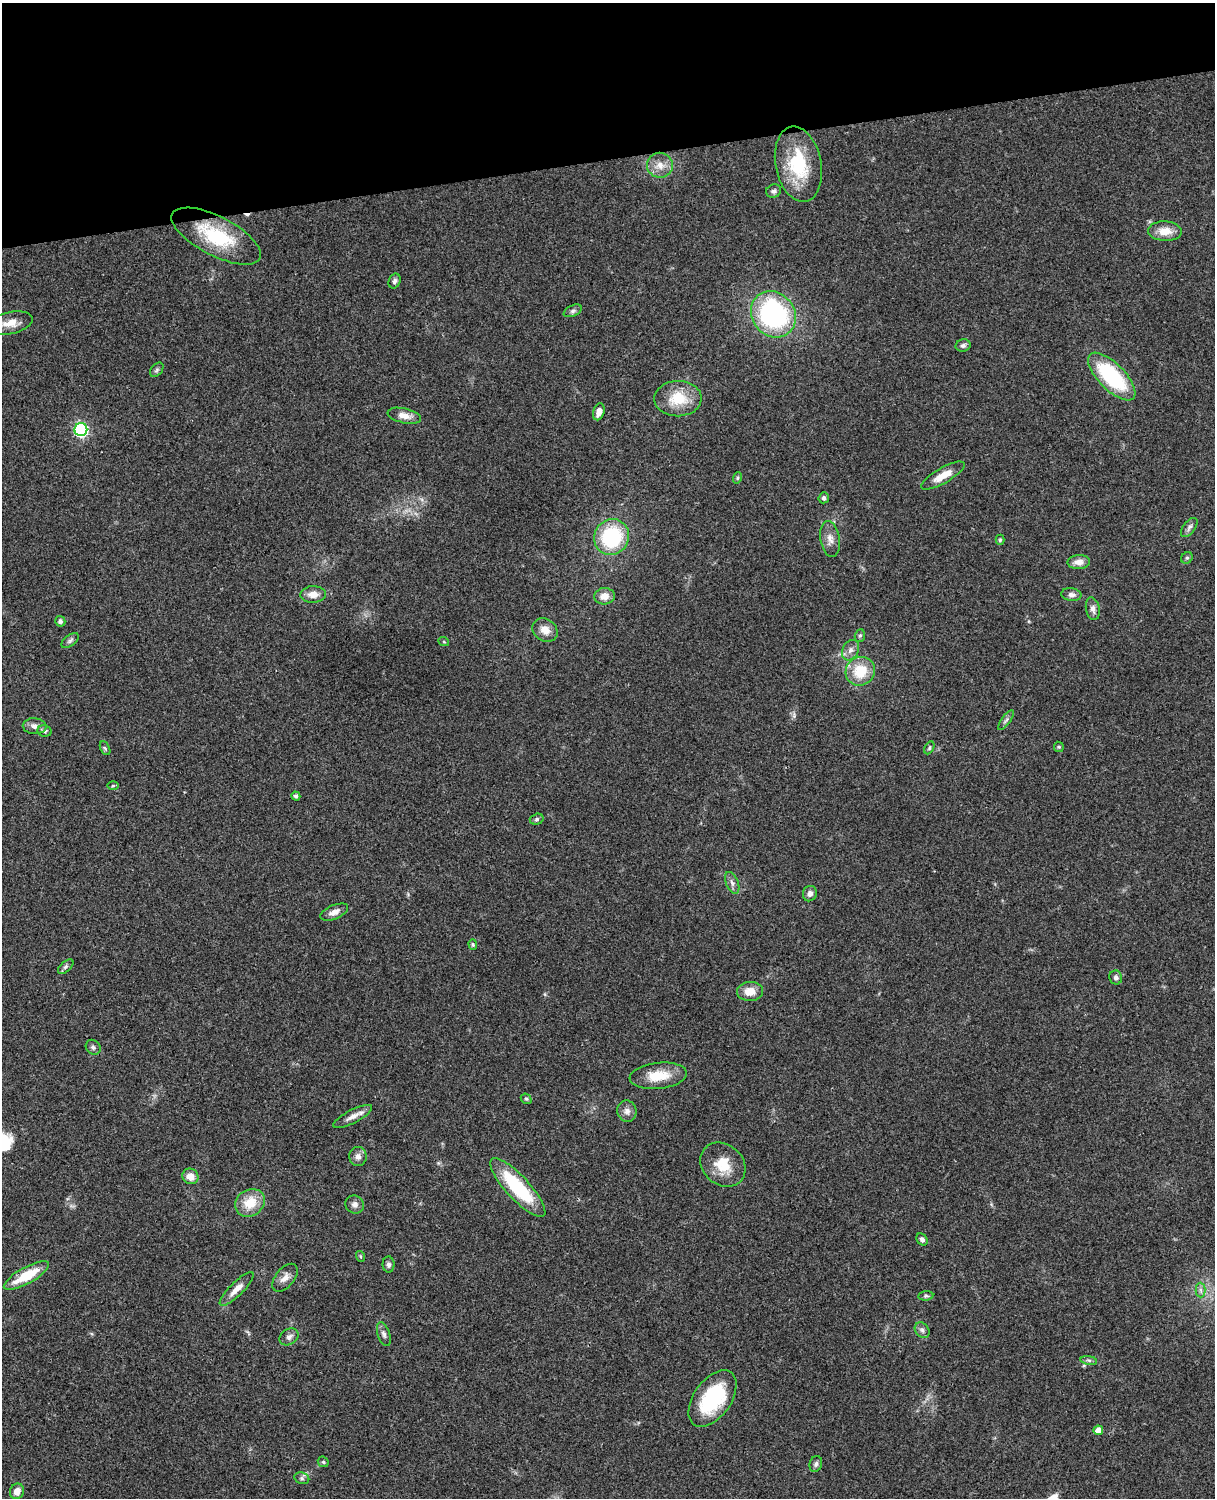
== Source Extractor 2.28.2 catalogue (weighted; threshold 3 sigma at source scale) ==
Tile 3 of 4 x 3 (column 3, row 1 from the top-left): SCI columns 2546-3758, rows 3270-4765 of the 5090 x 4927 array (HDU 1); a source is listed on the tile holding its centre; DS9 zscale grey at full resolution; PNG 1217 x 1500 px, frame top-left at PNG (2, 3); each listed source drawn as its Kron ellipse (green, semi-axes under 4 px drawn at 4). Shown black and unused: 10% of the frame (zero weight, under 3 of 4 exposures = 6% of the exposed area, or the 3 px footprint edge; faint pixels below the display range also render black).
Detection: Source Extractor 2.28.2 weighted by HDU 2 'WHT'; one run over the whole footprint, this tile lists its part. Background 0.0756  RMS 0.0057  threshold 0.0257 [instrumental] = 3 sigma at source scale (4.5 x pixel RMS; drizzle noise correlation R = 1.50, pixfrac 1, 0.05/0.05 arcsec/px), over >= 5 px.
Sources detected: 82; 1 cosmic-ray / hot-pixel residue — neither listed nor drawn; the other 81 listed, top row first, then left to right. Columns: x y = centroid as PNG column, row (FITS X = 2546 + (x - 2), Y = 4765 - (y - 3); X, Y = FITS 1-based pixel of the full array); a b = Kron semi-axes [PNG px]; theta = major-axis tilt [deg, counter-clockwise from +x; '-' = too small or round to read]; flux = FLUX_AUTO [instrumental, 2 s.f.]
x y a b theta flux
798 164 38 23 -79 35
660 165 13 12 - 6.4
774 191 8 6 22 1.7
1165 231 17 10 -2 7.7
216 236 49 19 -27 35
394 281 7 5 67 1.4
573 311 10 5 25 1.5
773 314 24 21 -50 91
10 323 23 11 12 7.3
963 345 7 6 - 1.7
157 370 8 5 51 1.2
1112 376 31 13 -45 51
678 399 23 17 2 18
599 412 8 5 73 4
404 416 17 7 -12 5
81 430 6 6 - 100
943 476 24 8 30 8.8
737 478 6 3 71 0.73
824 498 5 5 - 1.6
1189 527 11 6 53 1.9
612 537 18 17 - 47
830 539 18 9 -81 4.8
1000 540 5 4 - 0.75
1187 558 6 5 - 0.97
1079 562 11 7 2 4.3
313 594 13 8 2 5.1
1071 595 10 6 -7 2.4
604 596 10 8 4 5.6
1093 609 11 7 -80 2.8
60 621 5 5 - 1.8
545 630 13 10 -35 5.9
860 636 6 5 - 0.93
70 641 10 5 37 1.5
444 642 5 3 - 0.54
850 650 11 8 61 3.1
860 671 15 14 - 16
1006 720 12 4 53 1.5
35 726 12 8 -4 3.2
45 731 7 5 -12 1.3
1059 747 5 5 - 0.7
105 748 7 4 -63 0.92
929 748 7 4 62 0.97
113 786 5 3 - 0.6
296 796 4 4 - 1.3
537 819 7 5 17 1.2
732 883 11 6 -67 2.3
810 894 8 7 - 2.6
334 912 15 7 23 3.3
473 945 5 4 - 0.79
66 967 9 5 41 1.4
1116 977 7 6 - 1.7
750 991 13 9 3 7.1
93 1047 8 6 -46 1.6
658 1076 29 13 6 14
526 1099 6 5 - 0.84
627 1111 11 9 -74 3
353 1116 21 6 28 4.4
358 1156 9 8 - 3.1
723 1165 24 20 -41 14
190 1176 8 7 - 5.5
518 1188 38 11 -47 41
250 1203 15 13 35 12
355 1204 9 8 - 2.7
922 1239 6 5 - 1.7
360 1256 5 3 - 0.68
389 1264 8 6 -88 1.7
26 1276 25 8 28 17
285 1278 16 9 50 4.3
237 1289 23 6 45 5.5
1201 1290 7 5 -89 1.5
926 1296 7 4 7 0.97
922 1330 8 6 -50 1.7
384 1334 12 6 -71 2.1
289 1337 10 7 34 2.5
1089 1360 8 4 -8 1.3
712 1398 32 18 54 44
1098 1430 5 4 - 4.8
323 1462 6 5 - 0.81
816 1464 8 6 71 1.7
302 1478 7 5 -21 1.3
17 1491 8 7 - 4.4